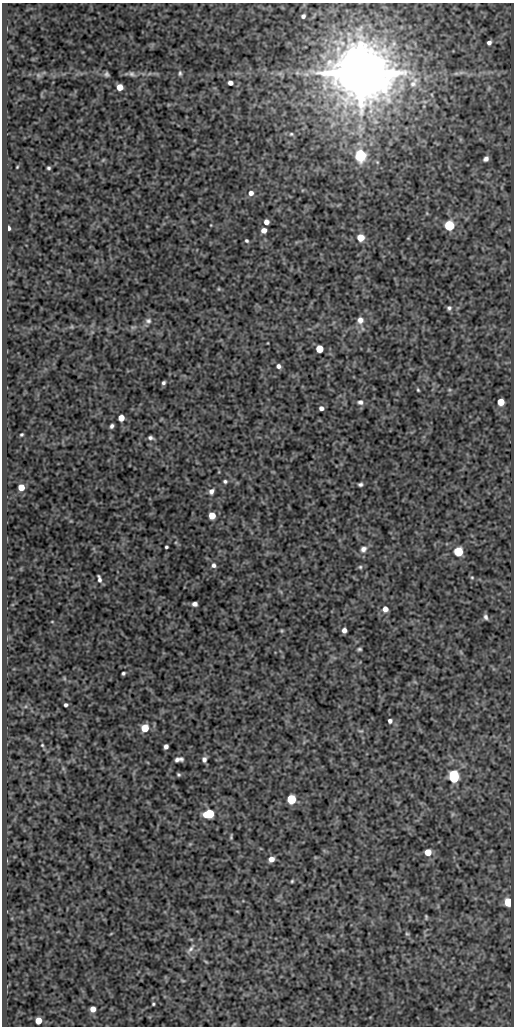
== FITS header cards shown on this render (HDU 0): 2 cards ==
NAXIS1  =                  512
NAXIS2  =                 1024

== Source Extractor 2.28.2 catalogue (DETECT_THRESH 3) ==
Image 512 x 1024 px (HDU 0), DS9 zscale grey, 1 PNG px = 1 image px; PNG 516 x 1028 px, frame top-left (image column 1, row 1024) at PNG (2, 3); no overlay
Background 81.7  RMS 0.5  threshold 1.5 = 3 sigma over >= 5 px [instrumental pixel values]
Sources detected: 94; all 94 listed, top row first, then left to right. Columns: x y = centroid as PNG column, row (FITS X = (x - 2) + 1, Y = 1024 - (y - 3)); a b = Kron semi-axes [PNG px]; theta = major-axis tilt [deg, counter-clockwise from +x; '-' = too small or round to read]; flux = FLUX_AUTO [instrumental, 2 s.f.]
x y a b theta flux
303 16 4 4 - 88
489 43 5 5 - 110
180 73 7 5 84 69
280 73 7 4 18 67
361 73 15 14 - 290000
456 73 7 4 0 56
106 74 4 4 - 72
131 74 10 6 -18 110
306 74 9 6 -2 130
38 75 6 5 - 70
413 82 20 11 73 440
230 83 5 4 - 170
120 87 5 5 - 420
489 88 7 4 71 51
291 134 6 5 - 56
360 155 9 8 - 1700
486 159 5 4 - 120
103 160 6 4 44 37
377 162 6 4 -45 46
17 167 3 2 - 26
48 168 3 3 - 52
251 193 6 6 - 170
266 222 5 4 - 210
449 225 5 5 - 3500
9 228 4 3 - 90
264 230 5 4 - 220
360 238 8 7 - 340
247 241 4 4 - 53
219 289 5 4 - 37
449 308 6 5 - 79
360 320 8 8 - 190
148 321 8 8 - 110
71 327 6 4 18 47
133 327 9 4 12 77
320 349 5 5 - 930
278 366 6 5 - 110
163 383 4 3 - 71
418 390 4 3 - 37
449 390 5 3 - 34
360 402 8 6 -8 110
501 402 5 5 - 650
321 408 4 4 - 120
121 418 5 5 - 450
112 426 4 3 - 78
21 434 3 3 - 41
150 438 5 4 - 82
225 481 5 5 - 63
360 484 4 3 - 71
21 487 5 5 - 510
211 491 6 5 - 140
212 516 5 5 - 570
166 547 3 3 - 51
363 549 10 8 49 180
458 552 5 5 - 2200
214 565 6 5 - 100
360 567 5 5 - 57
472 577 4 4 - 35
99 579 7 3 -74 100
195 604 5 4 - 120
385 609 6 6 - 240
486 617 7 5 -66 89
52 622 4 3 - 23
344 630 5 4 - 150
282 631 5 5 - 38
359 649 5 3 - 53
123 673 4 3 - 54
64 678 6 3 -72 36
66 705 4 4 - 75
390 721 5 5 - 92
145 728 5 5 - 790
361 731 8 3 12 50
42 745 3 3 - 32
166 746 5 4 - 130
179 759 8 4 9 140
204 759 6 5 - 120
178 774 4 3 - 47
454 776 8 6 -85 3300
291 799 6 5 - 2200
209 814 8 5 13 1700
453 814 6 4 71 45
231 837 7 3 -88 49
190 844 5 5 - 36
428 852 5 5 - 500
271 859 5 5 - 210
292 881 3 3 - 39
508 902 5 5 - 1200
426 917 5 3 - 43
407 934 6 4 -20 47
191 949 14 4 53 120
206 962 6 3 -20 36
183 981 6 3 -19 32
153 1004 3 3 - 38
93 1009 5 5 - 260
38 1021 5 5 - 540